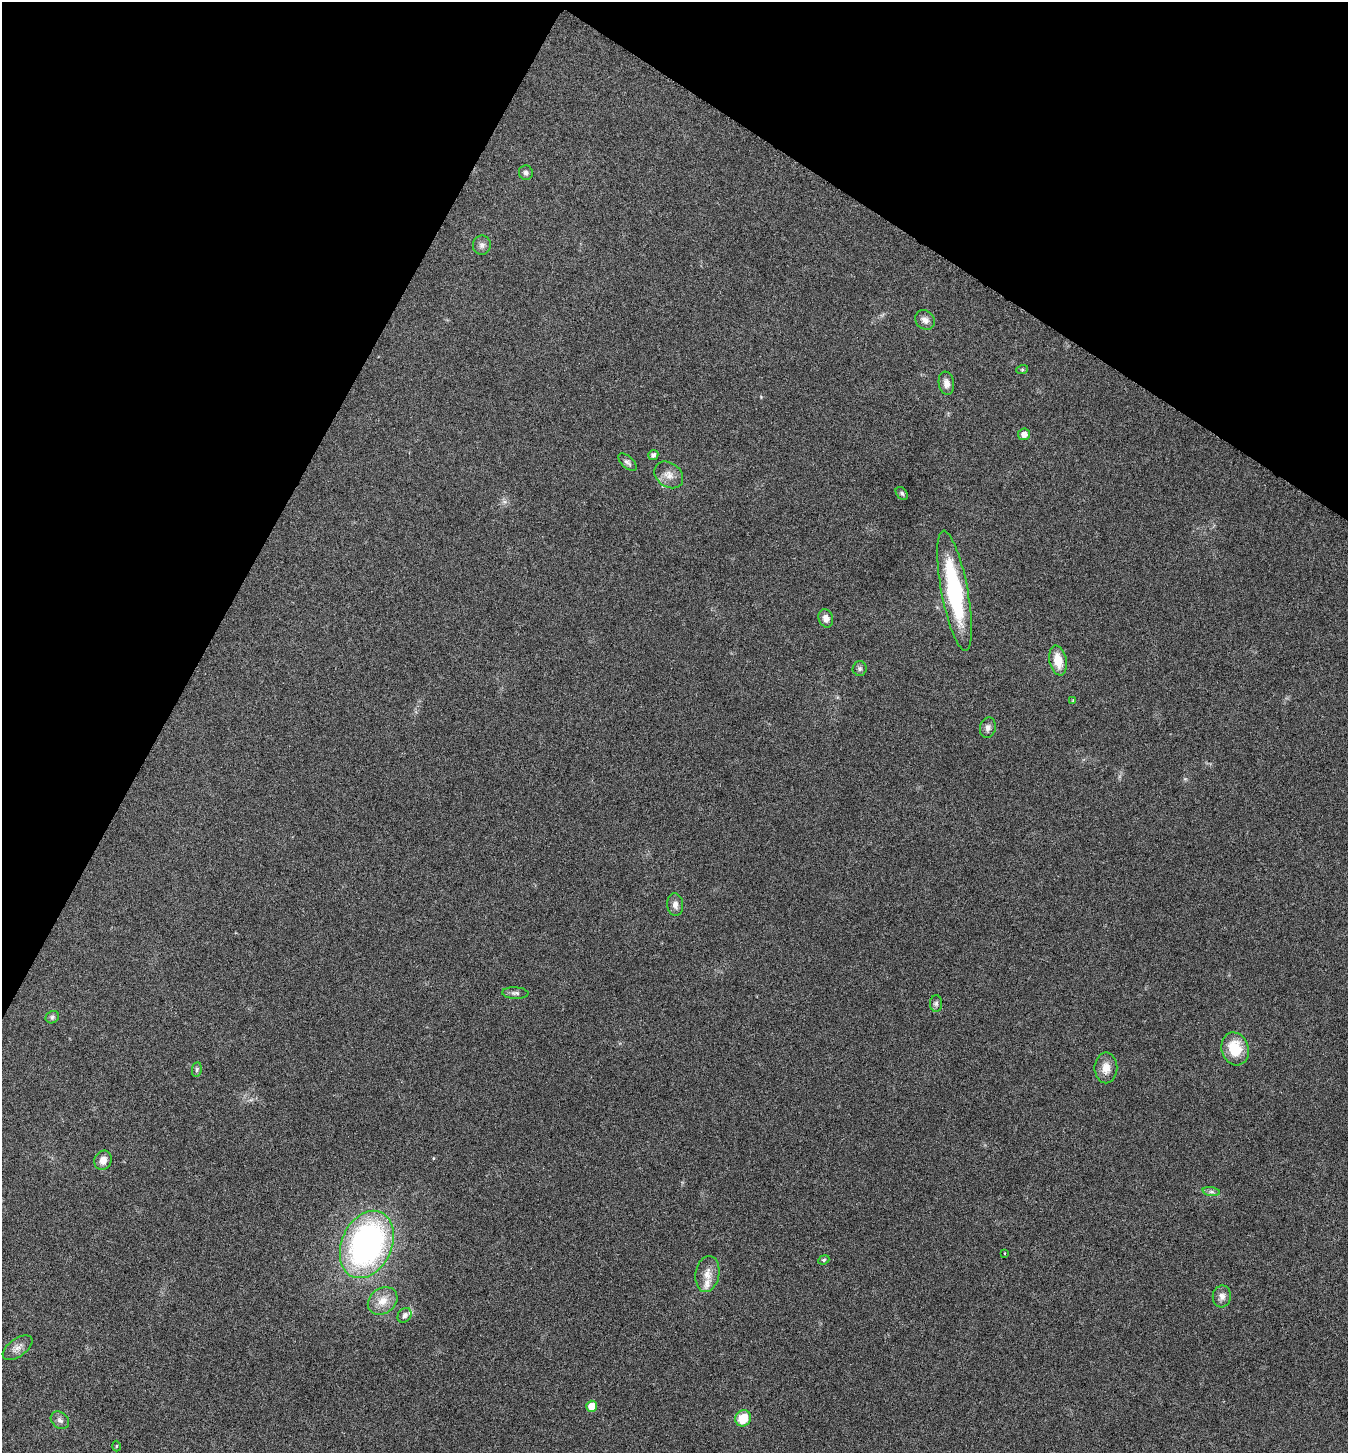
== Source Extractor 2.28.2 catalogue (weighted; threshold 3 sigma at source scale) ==
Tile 2 of 4 x 4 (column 2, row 1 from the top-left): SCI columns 1637-2982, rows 4358-5808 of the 5824 x 5817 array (HDU 1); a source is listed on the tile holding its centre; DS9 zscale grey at full resolution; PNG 1350 x 1455 px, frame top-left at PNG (2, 2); each listed source drawn as its Kron ellipse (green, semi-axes under 4 px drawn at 4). Shown black and unused: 25% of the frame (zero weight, under 3 of 6 exposures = <1% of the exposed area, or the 3 px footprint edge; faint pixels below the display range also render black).
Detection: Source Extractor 2.28.2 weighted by HDU 2 'WHT'; one run over the whole footprint, this tile lists its part. Background 0.0356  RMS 0.0039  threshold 0.0158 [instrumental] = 3 sigma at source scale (4.09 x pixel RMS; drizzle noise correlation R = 1.36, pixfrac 0.8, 0.05/0.05 arcsec/px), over >= 5 px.
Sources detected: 39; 2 inside a brighter listed object's ellipse — not listed separately; the other 37 listed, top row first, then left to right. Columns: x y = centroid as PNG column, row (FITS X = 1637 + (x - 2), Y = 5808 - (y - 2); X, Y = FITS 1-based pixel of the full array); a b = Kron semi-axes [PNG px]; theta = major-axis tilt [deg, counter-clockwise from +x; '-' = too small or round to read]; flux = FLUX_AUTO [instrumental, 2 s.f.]
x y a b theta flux
526 173 7 7 - 1.2
482 245 9 9 - 1.6
925 320 11 9 -42 2
1022 370 6 4 18 0.44
946 383 12 7 -81 2.1
1024 434 6 5 - 2.5
653 455 5 5 - 1.1
627 462 11 6 -42 1.1
669 475 16 12 -37 3.3
902 493 7 5 -50 0.68
955 591 61 13 -79 38
826 618 9 7 -73 2.2
1058 661 15 8 -78 6.4
860 669 7 7 - 0.9
1073 700 4 4 - 0.41
988 728 10 8 76 1.6
675 905 11 8 -84 1.9
515 993 13 6 -3 1.2
936 1003 8 6 89 0.91
52 1017 7 6 - 0.8
1235 1049 17 13 -73 10
1106 1068 15 11 90 3.8
197 1069 7 5 83 0.67
103 1160 10 8 64 2.7
1211 1192 9 4 -8 0.85
367 1244 35 25 66 110
1004 1253 3 2 - 0.32
824 1260 6 4 23 0.51
707 1274 18 12 81 4
1222 1296 11 9 82 2
383 1301 16 12 36 5.1
405 1315 8 6 55 1.3
17 1348 17 9 36 2.5
592 1406 5 5 - 5
743 1418 8 7 - 7.3
60 1420 10 8 -38 1.4
116 1446 5 3 - 0.36